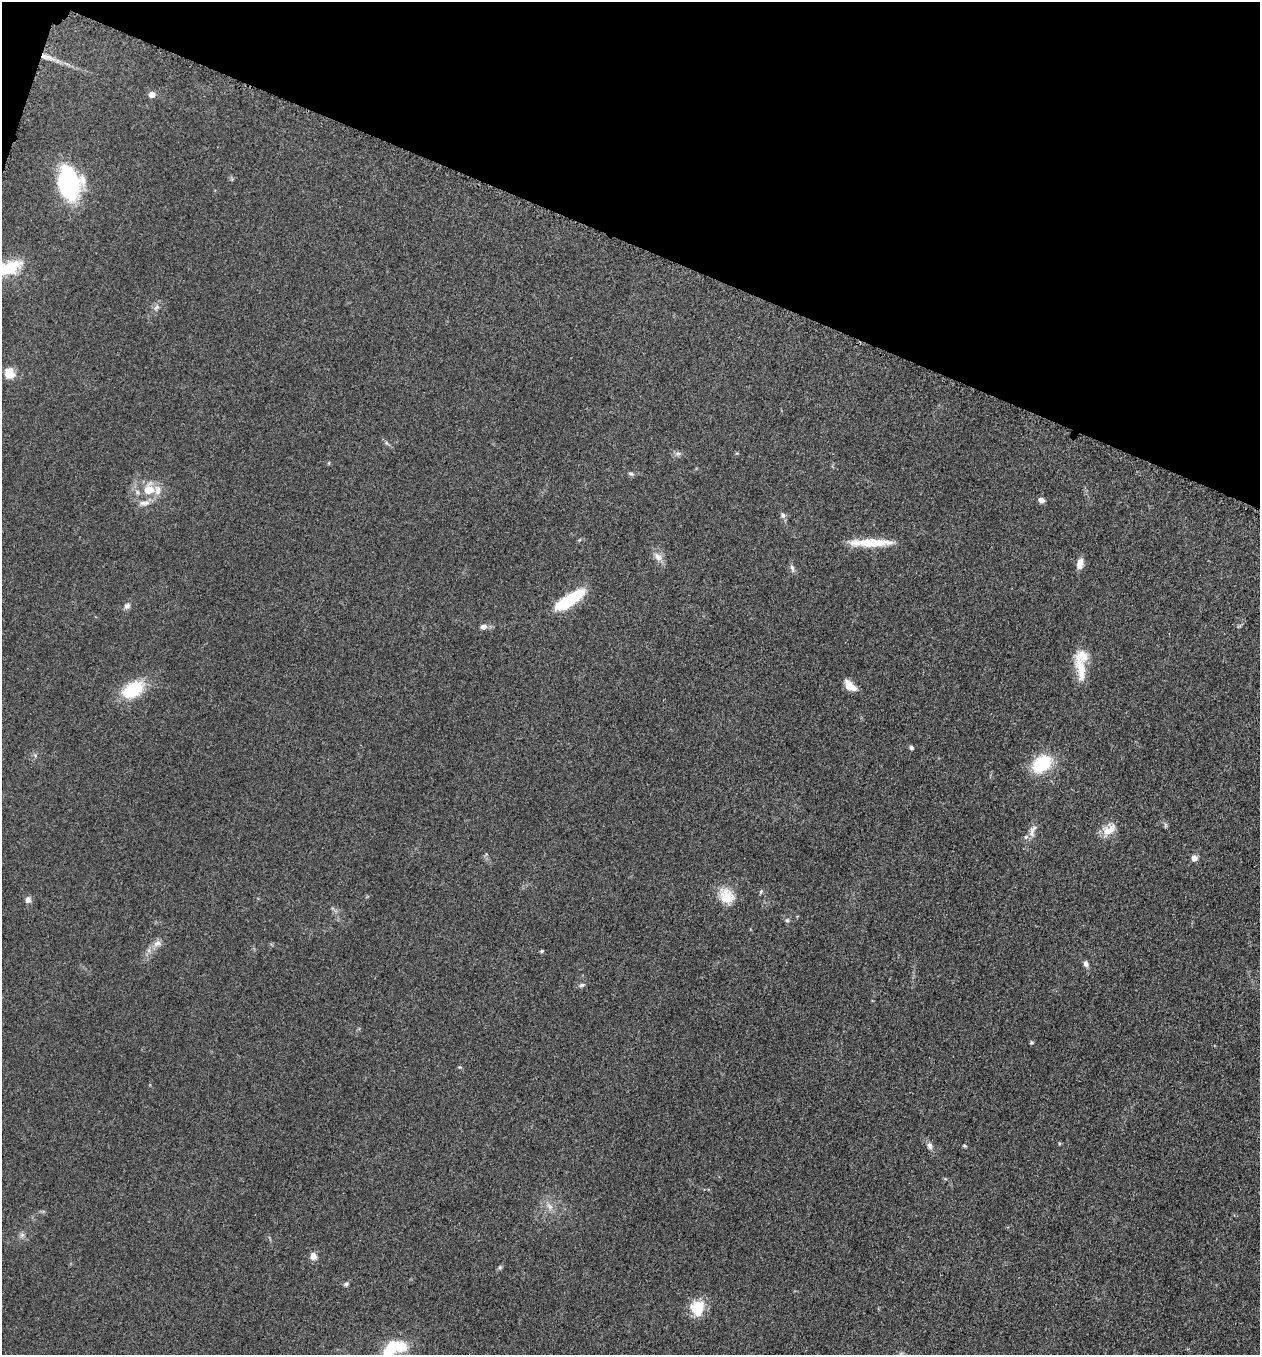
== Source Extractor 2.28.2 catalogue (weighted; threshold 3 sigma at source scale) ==
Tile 2 of 4 x 4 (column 2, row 1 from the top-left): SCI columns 1455-2712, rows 4078-5430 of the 5506 x 5462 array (HDU 1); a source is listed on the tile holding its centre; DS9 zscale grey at full resolution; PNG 1262 x 1357 px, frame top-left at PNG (2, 2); no overlay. Shown black and unused: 18% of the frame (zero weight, under 3 of 5 exposures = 4% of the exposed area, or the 3 px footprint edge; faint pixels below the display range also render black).
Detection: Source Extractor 2.28.2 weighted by HDU 2 'WHT'; one run over the whole footprint, this tile lists its part. Background 0.0602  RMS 0.0063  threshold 0.0282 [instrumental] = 3 sigma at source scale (4.5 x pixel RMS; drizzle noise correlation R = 1.50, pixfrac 1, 0.05/0.05 arcsec/px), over >= 5 px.
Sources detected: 52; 2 inside a brighter object's white glare — not listed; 5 inside a brighter listed object's ellipse — not listed separately; the other 45 listed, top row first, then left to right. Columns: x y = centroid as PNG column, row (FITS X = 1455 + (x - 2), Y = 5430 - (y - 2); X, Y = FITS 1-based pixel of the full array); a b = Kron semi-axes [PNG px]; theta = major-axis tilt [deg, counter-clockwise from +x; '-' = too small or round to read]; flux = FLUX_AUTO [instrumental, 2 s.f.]
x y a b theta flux
50 58 20 5 -24 5
152 94 5 5 - 5.2
69 188 36 22 86 57
8 268 33 16 19 24
156 307 9 6 48 2.1
10 373 14 12 -54 7.1
678 453 7 4 0 1.3
631 474 8 5 -20 1.2
149 490 15 13 5 11
1041 500 7 5 -41 2.7
144 503 16 7 8 3.8
783 515 8 6 -86 1.7
870 543 50 8 0 17
658 557 14 8 -38 4.1
1080 564 12 7 78 4.7
792 568 11 5 -72 1.8
570 600 37 11 33 29
127 606 8 7 - 2.1
484 627 9 6 14 2.6
1081 667 20 14 -67 10
850 686 13 7 -35 8
133 689 26 16 32 25
911 747 5 4 - 1.6
1042 764 19 13 41 30
1109 830 21 11 33 7.5
1032 831 21 8 69 4.6
1194 858 6 6 - 3.4
761 892 7 4 69 0.9
724 899 36 12 86 9.8
28 900 8 6 77 2.6
787 920 5 5 - 0.99
157 943 12 7 25 3.4
541 951 5 4 - 0.8
1086 963 8 6 -70 2
582 985 7 5 17 1.4
1031 1042 5 4 - 0.79
1059 1143 5 3 - 0.57
930 1146 10 7 -73 2.3
964 1146 5 4 - 0.8
550 1207 7 6 - 2.2
22 1235 7 6 - 1.6
313 1256 9 8 - 3.5
346 1284 5 5 - 1.1
697 1307 17 14 21 15
391 1349 21 11 54 20
Isophote crosses this tile's border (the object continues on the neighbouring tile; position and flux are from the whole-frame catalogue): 2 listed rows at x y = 8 268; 391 1349